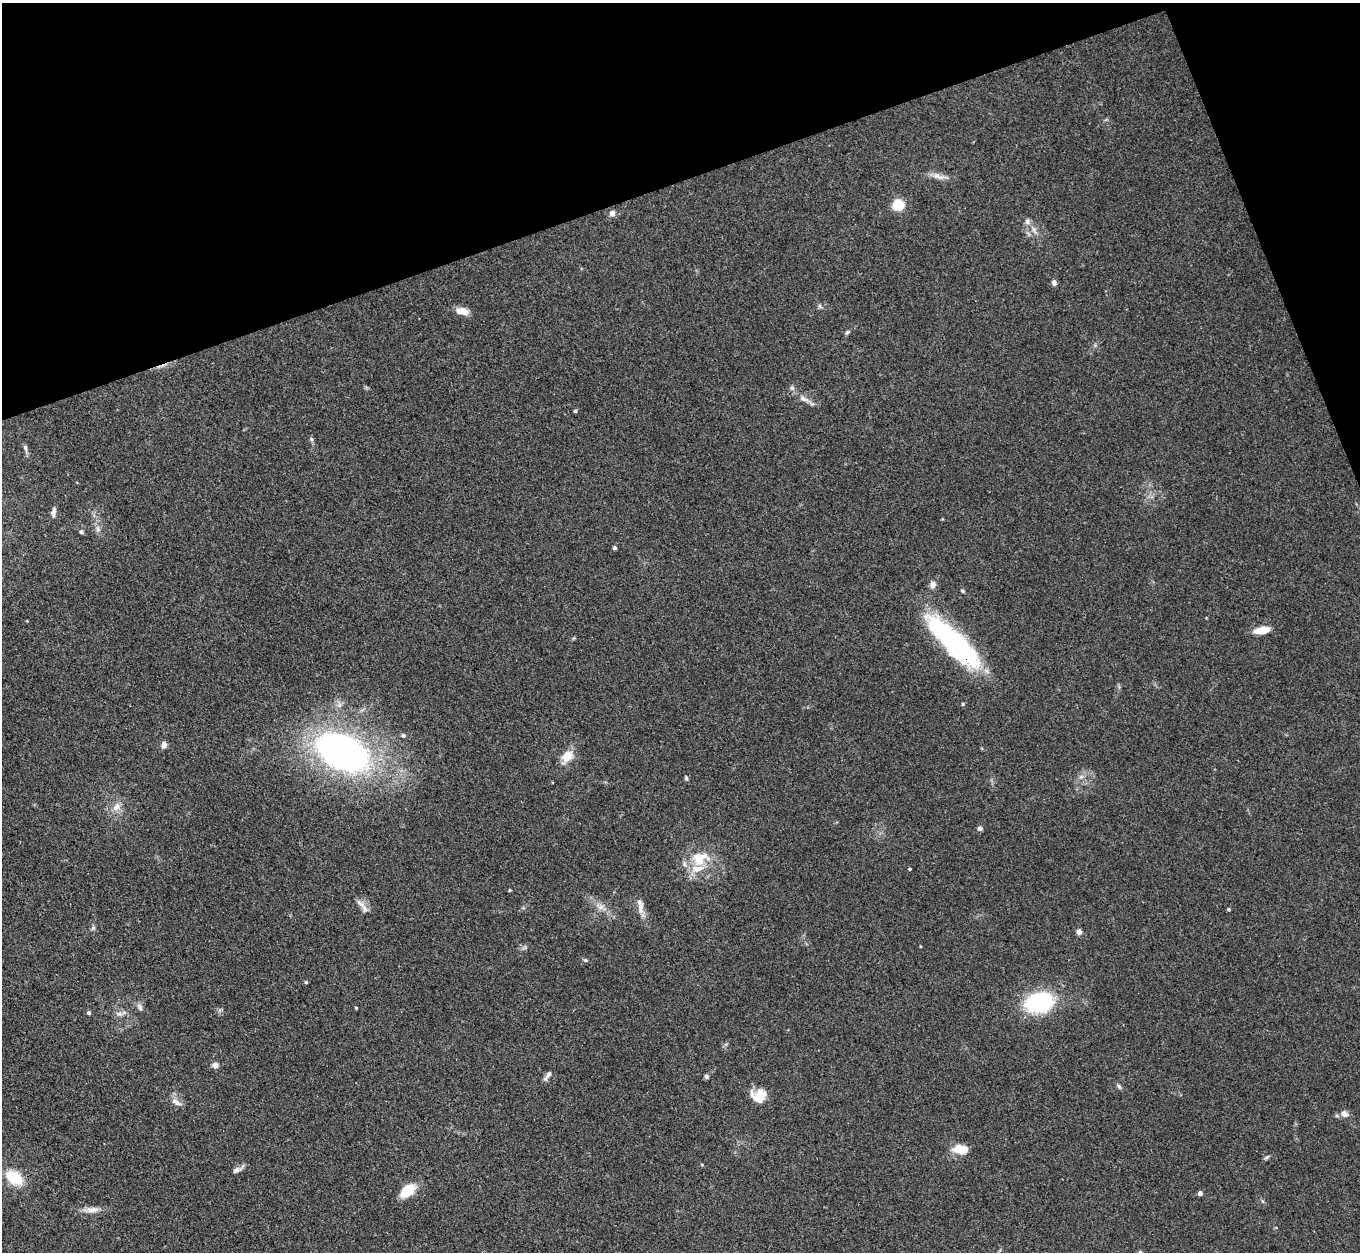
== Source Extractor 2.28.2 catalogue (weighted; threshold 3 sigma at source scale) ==
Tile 3 of 4 x 4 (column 3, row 1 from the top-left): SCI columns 2756-4113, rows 4060-5309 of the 5509 x 5488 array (HDU 1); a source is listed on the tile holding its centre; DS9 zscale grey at full resolution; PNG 1362 x 1254 px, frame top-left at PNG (2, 3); no overlay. Shown black and unused: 17% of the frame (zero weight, under 3 of 4 exposures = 5% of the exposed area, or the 3 px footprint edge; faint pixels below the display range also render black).
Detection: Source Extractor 2.28.2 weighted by HDU 2 'WHT'; one run over the whole footprint, this tile lists its part. Background 0.33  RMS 0.0096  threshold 0.0431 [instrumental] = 3 sigma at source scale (4.5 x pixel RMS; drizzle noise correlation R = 1.50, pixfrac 1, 0.05/0.05 arcsec/px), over >= 5 px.
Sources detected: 65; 1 inside a brighter object's white glare — not listed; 5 inside a brighter listed object's ellipse — not listed separately; the other 59 listed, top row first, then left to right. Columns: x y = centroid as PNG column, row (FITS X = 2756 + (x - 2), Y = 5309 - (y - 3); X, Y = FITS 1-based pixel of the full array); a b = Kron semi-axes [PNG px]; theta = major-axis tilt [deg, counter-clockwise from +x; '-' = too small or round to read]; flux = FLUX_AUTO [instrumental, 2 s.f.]
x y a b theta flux
937 176 10 8 -4 5.6
898 205 10 9 - 28
612 213 6 5 - 5.6
1034 230 12 5 -60 4.4
1054 283 7 5 -74 3.5
820 306 6 4 -89 1.6
462 311 14 8 -11 10
847 332 7 4 27 1.7
792 388 7 5 71 2.2
803 399 16 6 -24 5.7
575 411 4 4 - 1.4
311 439 7 5 -73 1.9
25 448 8 5 -79 2.4
54 511 12 5 84 3.9
98 529 7 6 - 2.8
81 532 5 5 - 1.8
615 548 4 4 - 2
933 584 8 7 - 4.9
962 591 5 3 - 1.4
1262 630 18 8 10 13
954 642 72 20 -45 160
963 704 4 4 - 1.2
403 735 5 5 - 2.1
164 745 9 7 77 3.8
343 752 42 25 -26 440
567 757 11 8 56 19
686 778 7 4 83 1.5
116 807 12 9 57 7.4
980 829 6 6 - 2.4
698 859 23 15 -59 22
909 869 3 3 - 1.2
510 890 4 3 - 1.1
360 903 16 7 -38 5.7
601 907 9 6 21 4.2
640 907 17 7 86 6.7
1228 909 3 3 - 1.2
93 928 6 4 18 1.6
1079 932 6 6 - 3.4
585 960 6 4 -43 1.3
306 982 4 3 - 1.2
1039 1002 22 15 12 110
140 1007 11 6 -68 3.4
356 1008 4 3 - 0.81
89 1013 4 4 - 2
119 1014 10 5 -12 3.5
215 1065 7 6 - 4.5
549 1074 12 6 51 3.8
706 1077 6 5 - 2
1119 1086 8 5 -62 2
759 1096 17 14 10 17
176 1102 14 7 -31 5.6
1344 1114 11 8 -29 4.7
958 1148 13 11 -19 13
1267 1157 8 4 35 1.7
236 1170 11 6 29 3.8
14 1177 17 12 -36 32
407 1191 15 10 39 28
1200 1193 4 4 - 3.8
92 1210 19 7 6 7.8
Overlapping masked pixels (flux is a lower limit): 1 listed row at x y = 954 642